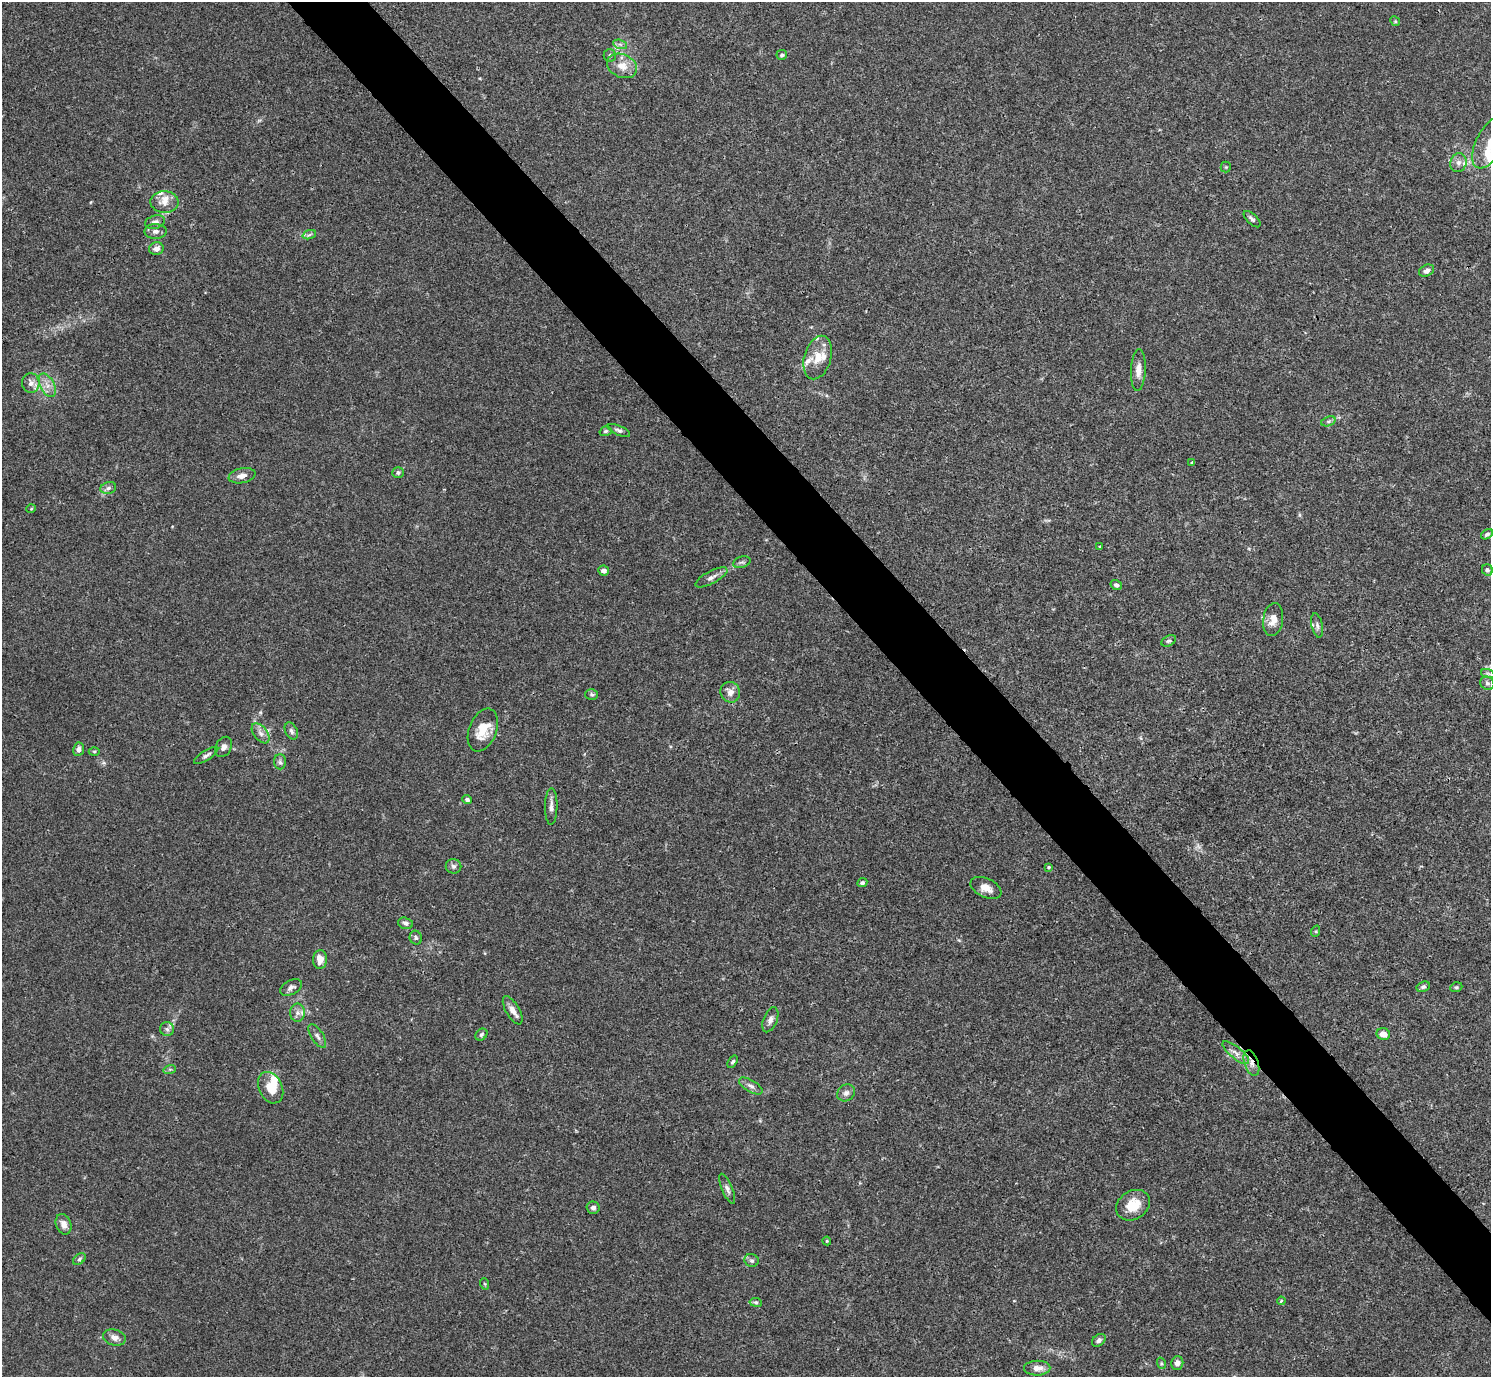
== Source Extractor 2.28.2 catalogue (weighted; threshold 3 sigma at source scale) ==
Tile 6 of 4 x 4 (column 2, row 2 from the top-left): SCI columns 1491-2979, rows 2909-4283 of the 5961 x 5958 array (HDU 1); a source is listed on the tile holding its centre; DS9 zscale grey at full resolution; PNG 1493 x 1379 px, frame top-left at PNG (2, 2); each listed source drawn as its Kron ellipse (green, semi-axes under 4 px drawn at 4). Shown black and unused: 5% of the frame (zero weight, under 3 of 4 exposures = <1% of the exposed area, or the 3 px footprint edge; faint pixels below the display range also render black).
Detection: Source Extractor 2.28.2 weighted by HDU 2 'WHT'; one run over the whole footprint, this tile lists its part. Background 0.0165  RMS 0.0021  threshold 0.00959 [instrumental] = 3 sigma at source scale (4.5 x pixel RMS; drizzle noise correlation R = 1.50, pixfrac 1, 0.05/0.05 arcsec/px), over >= 5 px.
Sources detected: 98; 1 too faint to see at this stretch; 1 inside a brighter object's white glare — neither listed nor drawn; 5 inside a brighter listed object's ellipse — not listed separately; the other 91 listed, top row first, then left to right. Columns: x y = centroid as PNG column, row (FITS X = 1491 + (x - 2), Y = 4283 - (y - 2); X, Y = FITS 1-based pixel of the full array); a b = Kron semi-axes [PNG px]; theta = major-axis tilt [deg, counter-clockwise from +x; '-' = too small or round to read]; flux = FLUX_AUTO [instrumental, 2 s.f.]
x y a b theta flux
1395 21 5 4 - 0.26
620 44 7 4 -19 0.47
782 55 5 5 - 0.42
610 56 6 6 - 0.44
622 66 15 11 -25 2.6
1490 142 28 13 62 4.2
1458 163 9 8 - 1.1
1226 167 5 5 - 0.24
164 202 14 11 -1 2
1252 219 10 5 -44 0.62
155 222 10 6 16 1
155 231 11 7 1 0.95
309 235 7 4 19 0.43
156 249 7 6 - 1.3
1426 271 8 5 25 0.88
818 358 22 13 73 3.3
1138 370 21 7 87 1.7
31 383 10 9 - 1.4
47 385 13 7 -63 1.6
1328 421 7 4 19 0.47
619 430 12 4 -23 0.57
606 431 6 4 17 0.38
1192 462 3 2 - 0.19
398 473 6 5 - 0.49
242 476 13 7 12 1.3
108 488 8 6 17 0.66
31 509 5 3 - 0.17
1487 534 6 4 33 0.46
1100 547 4 3 - 0.27
742 562 9 5 17 0.51
1487 570 6 5 - 0.48
604 571 5 5 - 0.98
711 577 18 6 28 1.1
1116 585 6 5 - 0.57
1273 620 17 10 81 2
1317 625 12 5 -78 0.7
1169 641 8 5 26 0.43
1488 674 7 4 -19 0.43
1487 683 7 6 - 0.57
730 692 10 9 - 1.5
592 695 6 5 - 0.38
483 730 22 13 69 4.2
291 731 9 6 -65 0.64
261 733 11 6 -53 1.1
224 747 11 7 62 0.96
79 749 6 5 - 0.82
94 752 5 3 - 0.25
206 755 14 5 31 0.79
280 762 7 6 - 0.51
467 799 5 4 - 0.7
551 806 18 6 89 1.1
453 866 8 7 - 0.61
1049 867 4 4 - 0.26
862 883 5 4 - 0.42
986 888 16 9 -25 2
405 923 8 5 -16 0.64
1316 931 6 4 72 0.26
416 938 7 6 - 0.44
320 959 9 7 88 1.8
291 987 12 7 28 0.86
1423 987 7 5 26 0.47
1456 987 6 4 20 0.32
513 1010 16 6 -59 1.5
298 1013 9 7 -89 0.98
770 1020 13 7 67 0.98
167 1029 7 7 - 0.62
481 1034 6 5 - 0.42
1383 1034 7 6 - 1.8
317 1036 13 6 -57 0.81
1236 1053 16 6 -39 1.3
733 1062 7 4 56 0.4
1251 1063 13 7 -71 1.5
170 1069 6 4 18 0.32
751 1086 13 6 -31 0.94
271 1088 16 11 -64 3.7
846 1093 9 8 - 0.91
727 1189 16 5 -66 0.85
1133 1205 18 14 32 4
593 1208 6 6 - 0.69
64 1224 10 7 -69 1.4
827 1241 4 4 - 0.21
79 1259 7 4 37 0.43
752 1260 7 6 - 0.54
485 1284 6 3 -71 0.22
1281 1301 4 3 - 0.23
756 1302 6 4 -8 0.34
114 1337 11 8 -16 1.3
1099 1340 8 5 39 0.6
1161 1363 6 3 -72 0.24
1177 1363 7 6 - 1.1
1037 1368 13 7 0 1.6
Overlapping masked pixels (flux is a lower limit): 1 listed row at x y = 1251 1063
Isophote crosses this tile's border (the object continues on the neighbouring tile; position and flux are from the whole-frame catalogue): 1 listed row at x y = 1490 142